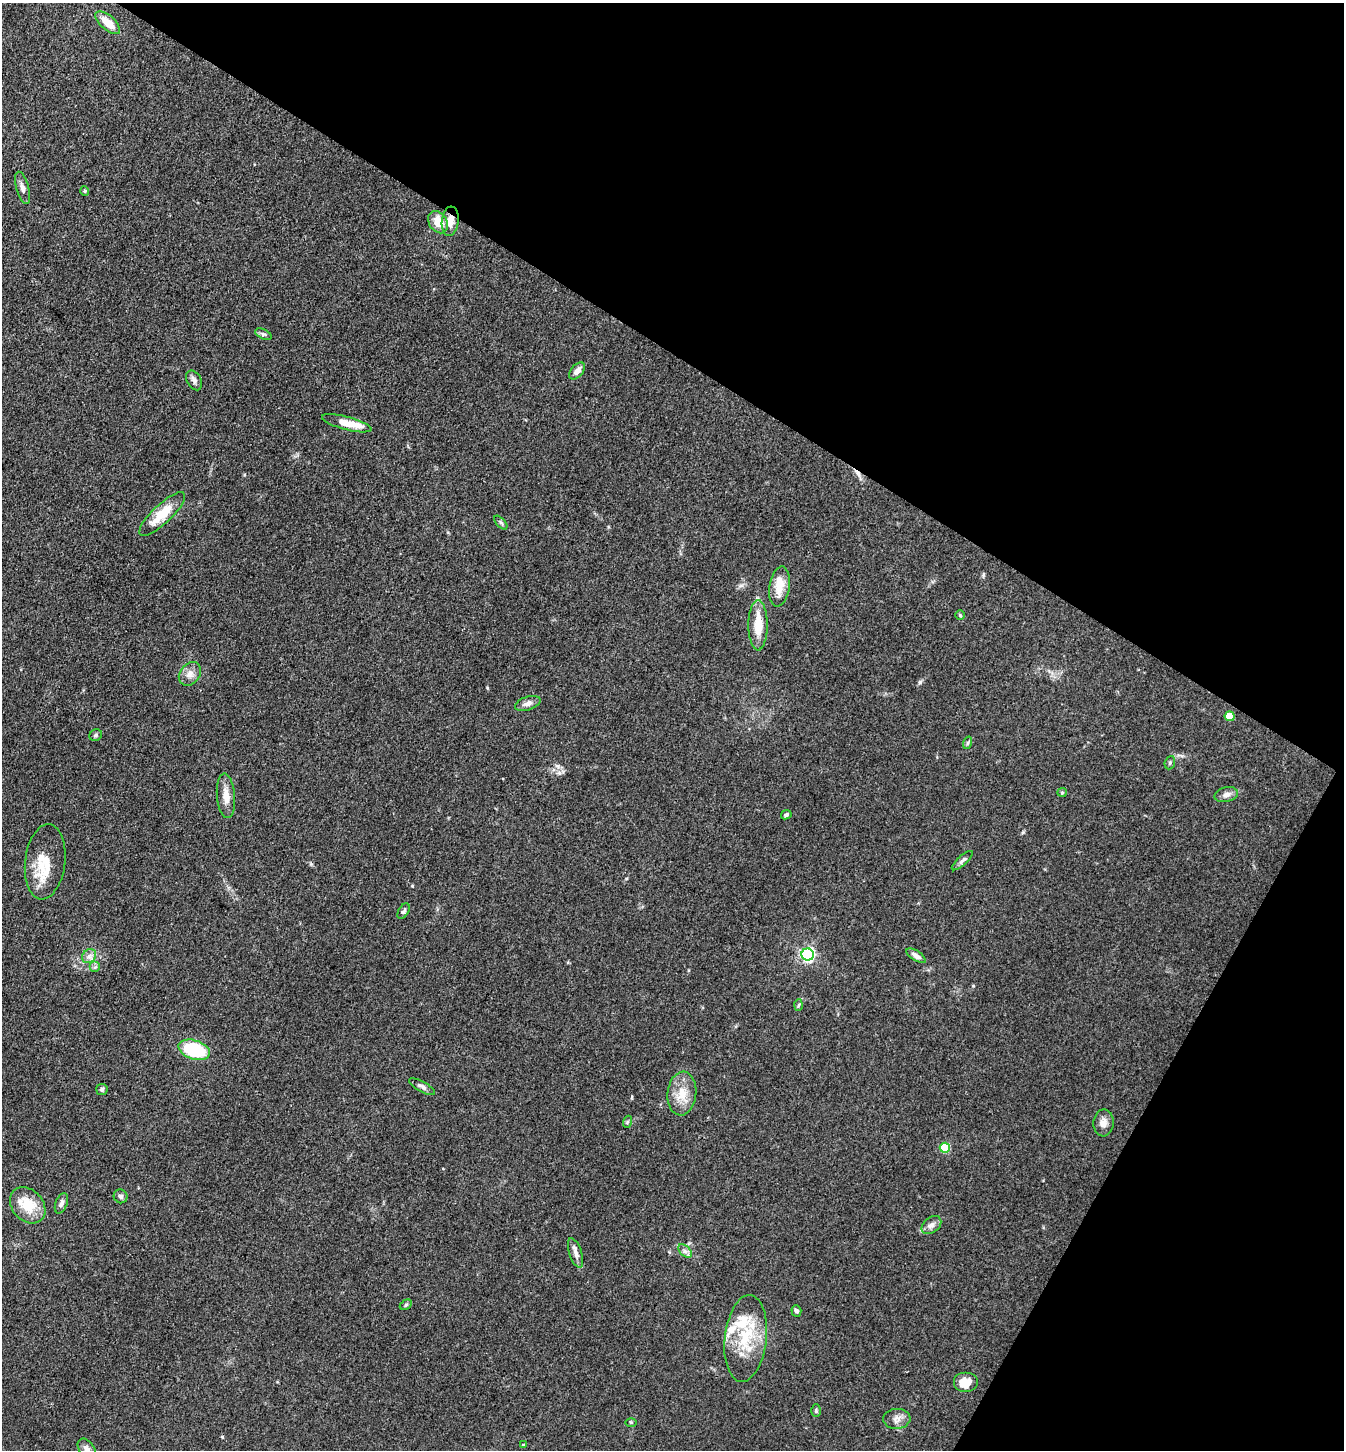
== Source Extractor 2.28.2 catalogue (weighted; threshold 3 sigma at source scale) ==
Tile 8 of 4 x 4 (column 4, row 2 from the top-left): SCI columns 4313-5654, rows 2897-4344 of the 5802 x 5793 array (HDU 1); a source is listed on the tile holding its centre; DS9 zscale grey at full resolution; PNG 1346 x 1452 px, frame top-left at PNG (2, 3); each listed source drawn as its Kron ellipse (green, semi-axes under 4 px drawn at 4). Shown black and unused: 31% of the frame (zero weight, under 3 of 4 exposures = <1% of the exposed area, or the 3 px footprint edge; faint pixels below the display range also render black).
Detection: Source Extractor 2.28.2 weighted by HDU 2 'WHT'; one run over the whole footprint, this tile lists its part. Background 0.103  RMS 0.0062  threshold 0.0277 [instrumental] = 3 sigma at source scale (4.5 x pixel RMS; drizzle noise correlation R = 1.50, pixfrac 1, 0.05/0.05 arcsec/px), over >= 5 px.
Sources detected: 60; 1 cosmic-ray / hot-pixel residue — neither listed nor drawn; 5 inside a brighter listed object's ellipse — not listed separately; the other 54 listed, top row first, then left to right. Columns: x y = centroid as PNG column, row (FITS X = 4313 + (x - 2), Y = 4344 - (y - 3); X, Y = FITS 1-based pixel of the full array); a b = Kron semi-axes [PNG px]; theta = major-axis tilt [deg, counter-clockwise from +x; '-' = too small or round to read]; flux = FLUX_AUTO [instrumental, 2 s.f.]
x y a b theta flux
108 23 15 7 -41 9.6
22 188 17 6 -75 2.9
85 191 5 3 - 0.62
450 221 14 8 83 6.7
438 222 12 9 -55 9.5
263 334 9 5 -26 1.4
577 371 10 6 48 3.5
194 380 10 7 -61 2.3
347 423 25 6 -15 8.6
162 514 30 9 44 16
501 523 8 4 -48 1
779 587 20 10 82 11
960 615 5 5 - 0.71
758 625 25 9 90 13
190 674 13 10 52 4.4
528 703 13 6 18 3.2
1230 716 5 5 - 17
96 735 6 5 - 1.2
967 743 6 4 70 0.9
1170 763 7 5 68 0.99
1062 792 5 4 - 0.71
1226 795 12 7 12 3.1
226 796 22 9 -85 7.1
786 815 5 4 - 1.1
962 861 13 4 42 1.9
45 862 38 20 83 19
404 911 8 5 59 1.6
808 955 6 6 - 140
89 956 8 6 45 2.4
916 956 11 4 -33 2.6
95 967 5 5 - 1.2
798 1005 6 4 86 0.78
194 1050 16 9 -18 45
422 1087 14 5 -29 2.3
102 1089 5 5 - 1.2
682 1094 22 14 84 11
627 1122 6 4 71 0.77
1103 1123 13 10 86 4
945 1148 5 5 - 26
121 1196 7 6 - 1.6
61 1203 10 6 69 2.5
28 1205 20 15 -47 17
931 1225 11 7 38 3.2
685 1251 8 5 -44 1.8
576 1253 15 6 -72 3.2
406 1305 6 4 30 0.94
796 1311 6 5 - 1.6
746 1338 44 21 83 30
965 1383 12 10 0 9.2
816 1411 6 5 - 0.98
897 1419 13 10 3 3.9
631 1422 6 4 -1 0.66
523 1445 4 3 - 0.67
87 1449 12 7 -55 3
Overlapping masked pixels (flux is a lower limit): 1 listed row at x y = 450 221
Isophote crosses this tile's border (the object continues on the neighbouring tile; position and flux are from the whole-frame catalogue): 1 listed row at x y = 87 1449
Unlisted compact peaks at least as high as the median listed source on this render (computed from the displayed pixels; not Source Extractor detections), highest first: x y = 920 682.